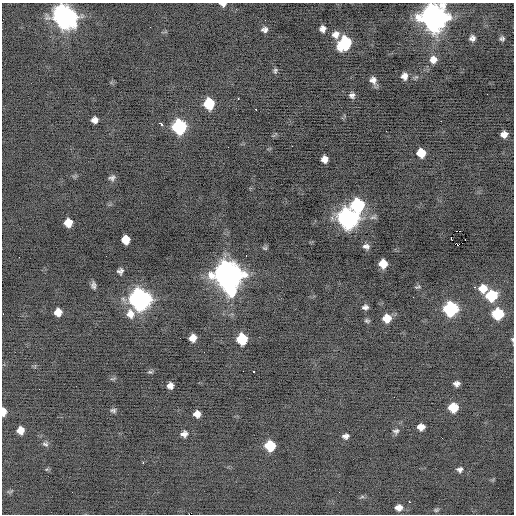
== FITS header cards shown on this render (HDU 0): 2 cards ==
NAXIS1  =                  512 / Axis length
NAXIS2  =                  512 / Axis length

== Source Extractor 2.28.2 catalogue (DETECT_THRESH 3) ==
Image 512 x 512 px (HDU 0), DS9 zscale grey, 1 PNG px = 1 image px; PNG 516 x 516 px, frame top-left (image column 1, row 512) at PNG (2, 3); no overlay
Background -0.461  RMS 0.84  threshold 2.52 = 3 sigma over >= 5 px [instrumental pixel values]
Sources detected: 84; all 84 listed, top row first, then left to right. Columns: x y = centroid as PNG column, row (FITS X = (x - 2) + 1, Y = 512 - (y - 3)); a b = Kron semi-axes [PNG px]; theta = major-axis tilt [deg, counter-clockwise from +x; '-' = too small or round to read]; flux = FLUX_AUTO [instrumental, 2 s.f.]
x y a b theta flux
223 4 7 4 -5 220
64 17 11 10 - 41000
434 18 11 11 - 68000
150 27 2 2 - 120
323 29 6 5 - 280
265 30 7 6 - 200
336 35 9 8 - 370
472 38 5 5 - 230
502 38 4 4 - 110
345 43 10 8 57 5100
433 60 9 8 - 380
275 71 7 5 81 110
404 76 7 7 - 330
373 80 9 8 - 300
352 95 7 6 - 190
238 98 3 2 - 140
209 104 8 7 - 2400
256 109 3 2 - 120
94 120 6 6 - 300
441 121 2 2 - 200
161 124 4 3 - 260
179 127 9 8 - 7800
386 131 3 2 - 76
504 134 7 6 - 370
292 146 2 2 - 86
421 153 7 7 - 970
324 159 6 6 - 400
112 178 9 6 23 180
358 205 9 8 - 5300
373 217 10 5 11 160
348 218 10 9 - 28000
68 223 7 7 - 730
456 231 4 2 - 150
460 231 2 2 - 460
451 238 4 3 - 280
126 240 7 7 - 780
465 240 2 2 - 27
458 245 3 2 - 480
366 246 7 6 - 200
106 256 2 2 - 26
246 256 2 2 - 38
19 257 2 2 - 36
383 264 7 7 - 850
120 271 6 5 - 180
228 275 12 11 - 83000
93 285 9 5 -82 170
418 287 9 3 12 81
475 287 2 2 - 270
483 288 9 8 - 750
492 296 9 8 - 2800
140 299 10 9 - 31000
365 307 6 5 - 180
451 309 8 8 - 8500
58 312 7 6 - 510
3 314 2 2 - 74
130 314 12 10 -76 510
498 314 8 7 - 3500
387 318 7 6 - 1000
367 321 7 5 -11 100
193 338 7 6 - 490
242 339 8 7 - 2700
512 339 6 4 -82 73
253 371 3 3 - 330
150 372 7 4 -8 91
456 384 6 5 - 220
170 386 6 6 - 300
453 407 8 7 - 1500
113 410 8 6 -16 130
4 412 7 4 89 410
197 414 6 6 - 380
421 427 7 6 - 440
20 430 7 6 - 440
396 431 9 7 5 160
184 434 8 7 - 260
346 436 6 5 - 200
45 444 9 6 -15 140
270 446 8 7 - 2000
143 463 2 2 - 540
460 469 8 6 4 180
10 492 11 4 6 97
362 497 7 4 18 83
409 502 2 2 - 320
399 508 7 6 - 370
436 510 7 5 15 84
At the frame edge (FLAGS 8, measured only in part): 6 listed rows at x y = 223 4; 64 17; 434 18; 3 314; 512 339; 4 412